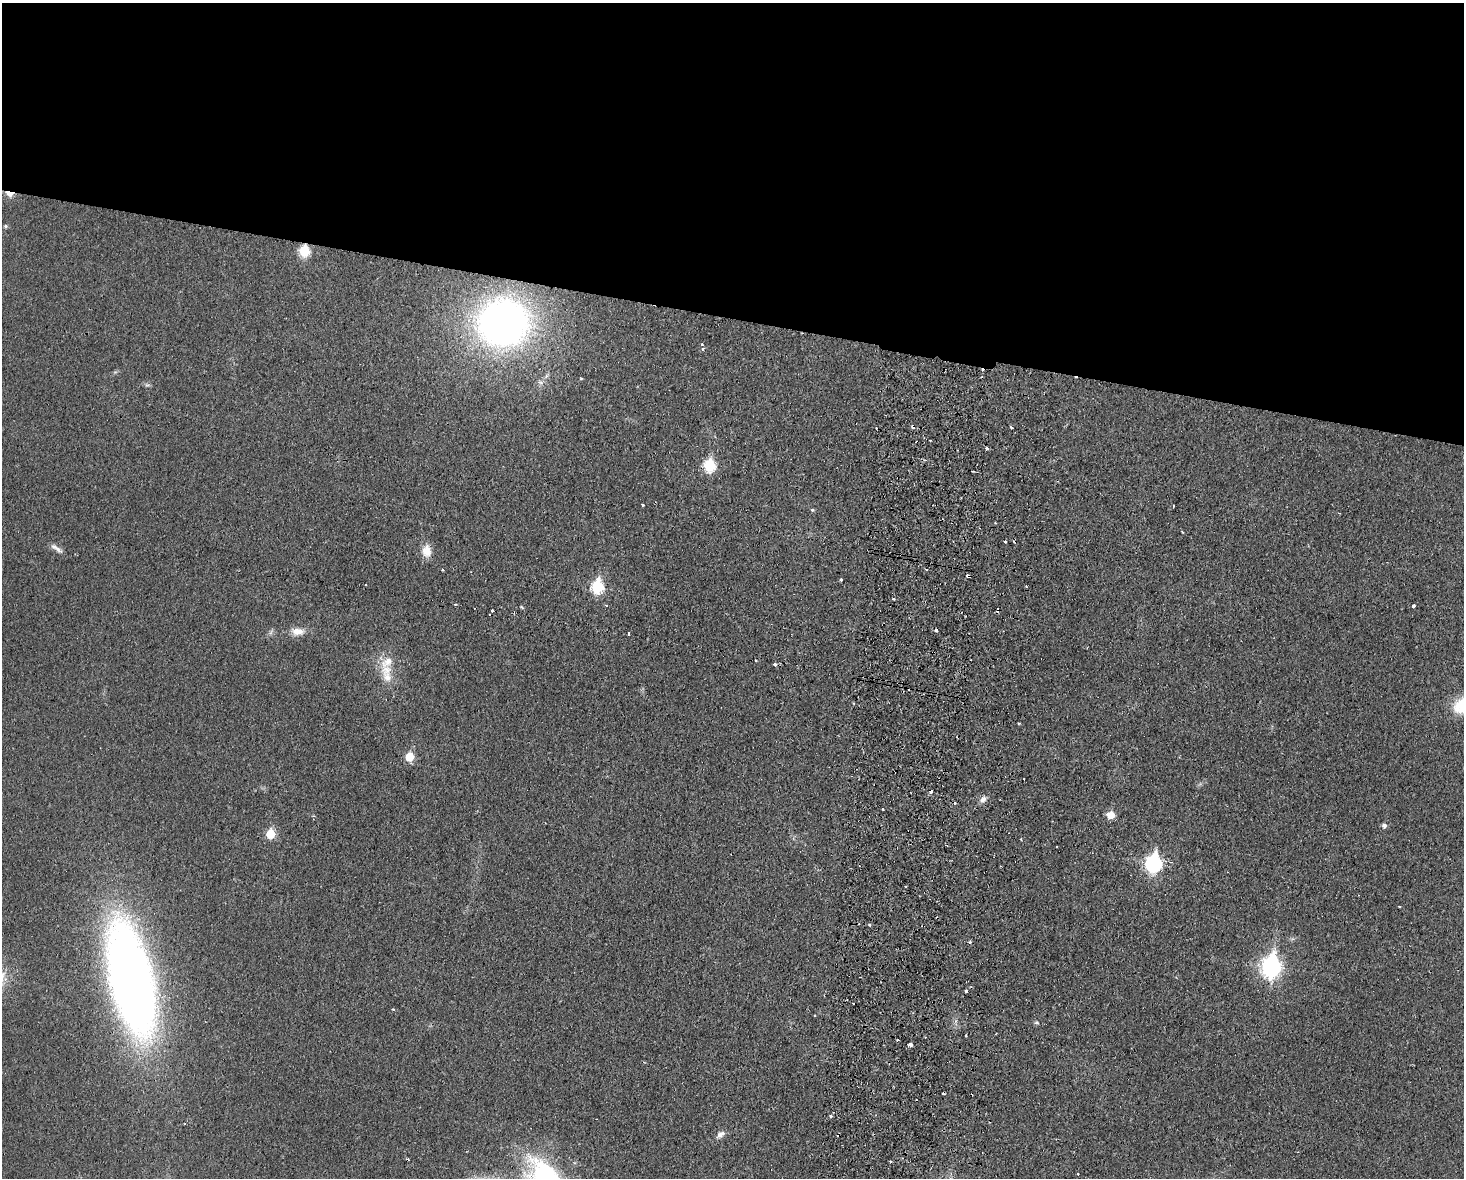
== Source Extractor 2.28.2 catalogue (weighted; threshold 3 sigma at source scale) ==
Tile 2 of 3 x 4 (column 2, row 1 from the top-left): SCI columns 1635-3096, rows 3540-4715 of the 4845 x 4726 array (HDU 1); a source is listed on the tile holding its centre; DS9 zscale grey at full resolution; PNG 1466 x 1180 px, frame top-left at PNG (2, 3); no overlay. Shown black and unused: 27% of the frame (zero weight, under 2 of 3 exposures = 3% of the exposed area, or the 3 px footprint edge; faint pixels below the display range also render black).
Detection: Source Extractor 2.28.2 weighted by HDU 2 'WHT'; one run over the whole footprint, this tile lists its part. Background 0.0351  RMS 0.0056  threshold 0.025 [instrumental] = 3 sigma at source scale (4.5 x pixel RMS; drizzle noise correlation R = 1.50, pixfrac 1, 0.05/0.05 arcsec/px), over >= 5 px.
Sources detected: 77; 20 cosmic-ray / hot-pixel residue — not listed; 1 inside a brighter listed object's ellipse — not listed separately; the other 56 listed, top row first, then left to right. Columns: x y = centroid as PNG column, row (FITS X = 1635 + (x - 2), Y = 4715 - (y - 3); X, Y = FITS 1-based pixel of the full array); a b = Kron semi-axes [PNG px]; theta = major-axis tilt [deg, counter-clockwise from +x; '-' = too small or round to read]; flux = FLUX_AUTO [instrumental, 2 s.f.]
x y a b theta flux
9 193 9 5 -15 8.6
5 226 5 4 - 0.92
304 251 7 6 - 33
503 323 37 35 8 310
703 349 5 4 - 0.99
147 385 9 3 -5 1
1011 428 3 2 - 0.87
930 440 3 2 - 0.48
986 448 3 3 - 1.1
709 465 7 6 - 44
973 471 3 2 - 0.59
642 505 3 2 - 0.56
812 510 5 4 - 0.68
1005 541 3 3 - 1.7
58 549 15 6 -37 2.8
426 551 15 11 87 6.4
443 570 3 3 - 0.82
968 576 5 3 - 5.7
841 580 3 3 - 1.3
365 585 3 3 - 2.1
1026 586 3 3 - 0.7
597 587 8 6 82 51
893 599 3 2 - 1.1
1413 606 3 3 - 1.5
522 607 5 3 - 0.59
997 610 5 2 - 0.85
492 611 3 3 - 1.8
298 631 18 10 0 5.7
936 631 3 3 - 1.6
628 634 4 2 - 0.51
387 661 20 11 46 8.1
775 664 3 3 - 4.5
387 677 18 12 -58 7.2
1462 705 24 19 33 17
409 757 6 6 - 14
983 799 8 7 - 2.8
1111 815 6 6 - 9
1384 825 5 5 - 2
270 834 6 6 - 17
1154 863 9 7 83 130
906 886 3 2 - 0.8
1399 906 4 2 - 0.46
869 925 3 3 - 1.3
970 942 3 2 - 1.4
1271 967 10 8 82 240
131 979 82 30 -77 580
966 991 3 3 - 2.2
853 1003 3 2 - 1.2
393 1009 4 3 - 0.58
1036 1023 8 4 -8 0.87
966 1035 3 3 - 1
910 1045 4 3 - 8
831 1116 3 3 - 1.6
720 1134 12 7 39 2.7
891 1161 4 3 - 0.67
1078 1174 3 3 - 1.6
Overlapping masked pixels (flux is a lower limit): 4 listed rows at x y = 9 193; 304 251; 968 576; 997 610
Isophote crosses this tile's border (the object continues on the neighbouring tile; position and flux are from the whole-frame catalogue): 1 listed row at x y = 1462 705